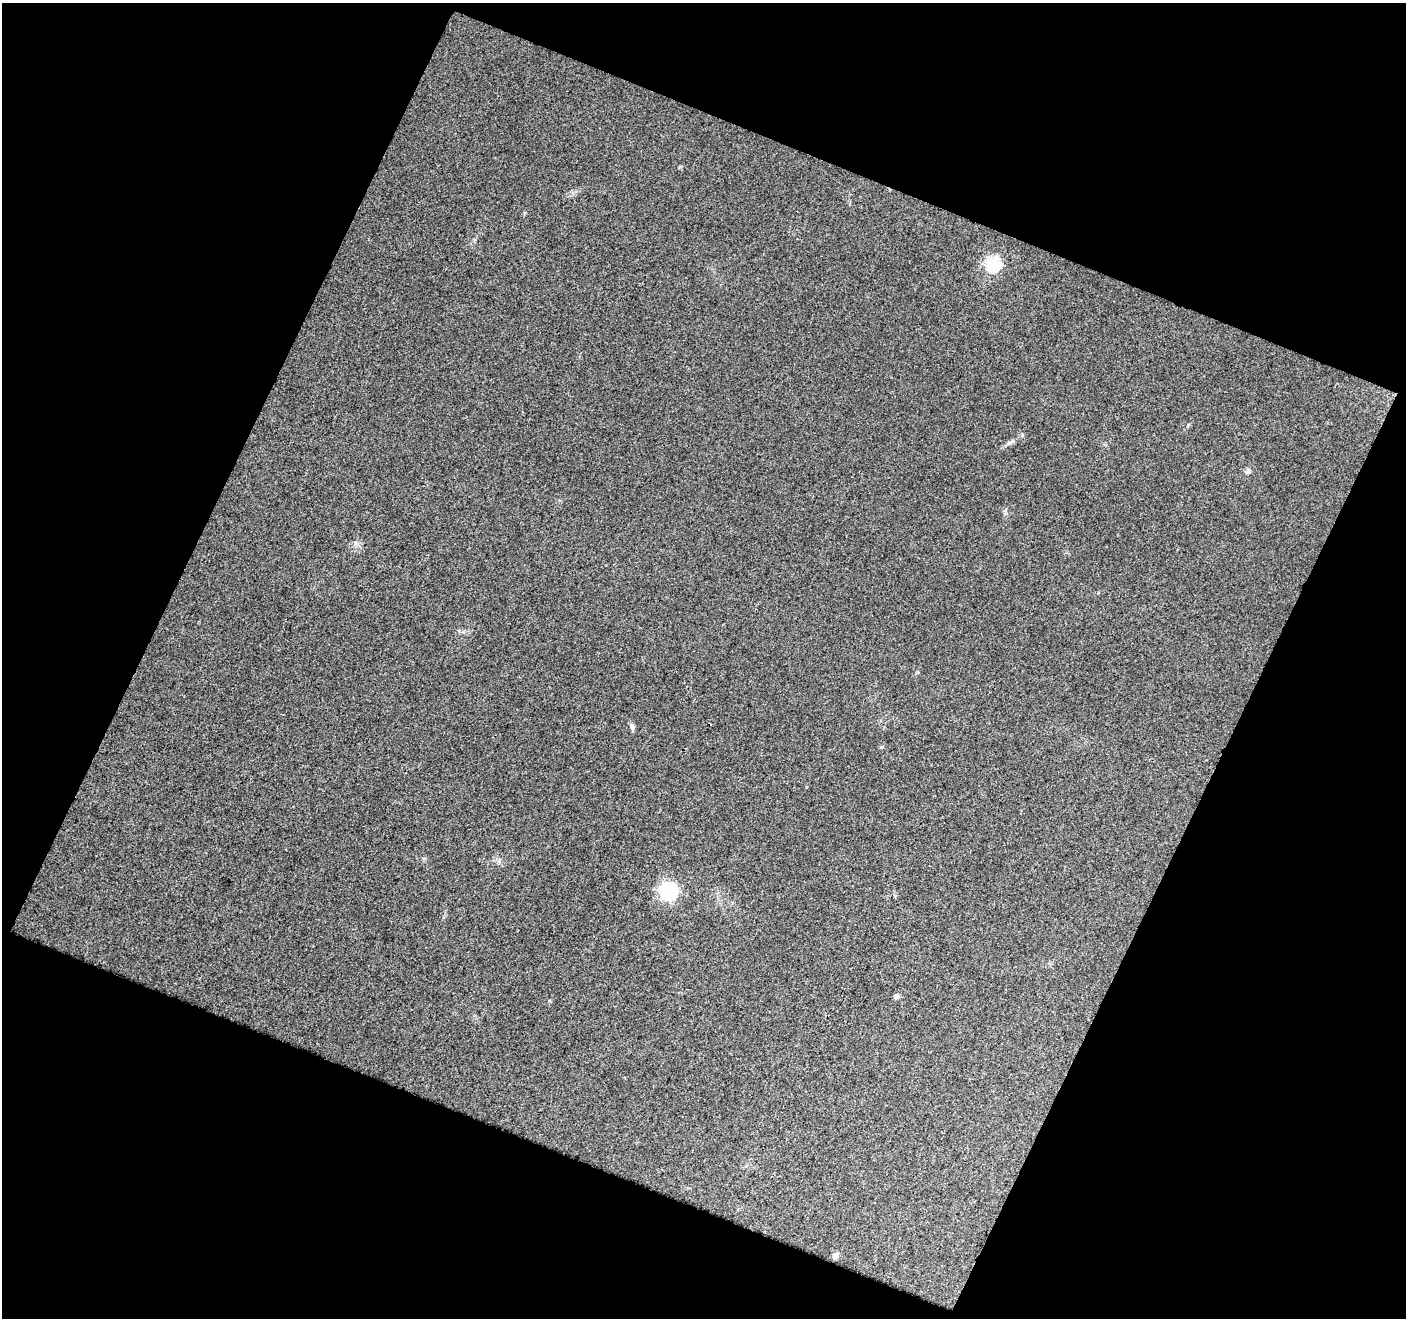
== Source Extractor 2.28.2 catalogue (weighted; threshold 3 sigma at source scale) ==
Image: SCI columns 3-1406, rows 61-1376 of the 1407 x 1434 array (HDU 1 of 3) = the unmasked area's bounding box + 8 px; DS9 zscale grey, full resolution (1 PNG px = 1 image px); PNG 1408 x 1320 px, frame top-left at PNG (2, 3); no overlay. Shown black and unused: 44% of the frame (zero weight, under 3 of 4 exposures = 2% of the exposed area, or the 3 px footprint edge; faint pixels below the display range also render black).
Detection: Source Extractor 2.28.2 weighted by HDU 2 'WHT'. Background 0.0265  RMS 0.0065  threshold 0.0293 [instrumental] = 3 sigma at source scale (4.5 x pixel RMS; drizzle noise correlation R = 1.50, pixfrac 1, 0.0396/0.0396 arcsec/px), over >= 5 px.
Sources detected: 6; all 6 listed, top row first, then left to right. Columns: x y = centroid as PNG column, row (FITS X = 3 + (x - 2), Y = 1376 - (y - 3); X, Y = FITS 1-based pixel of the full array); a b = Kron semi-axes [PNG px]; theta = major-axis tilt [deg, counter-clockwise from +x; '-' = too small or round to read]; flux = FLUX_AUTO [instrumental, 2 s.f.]
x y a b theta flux
993 264 7 6 - 100
1248 471 8 6 70 1.7
632 727 8 6 -69 1.6
668 891 7 7 - 160
896 996 6 5 - 2.1
835 1255 6 5 - 2.9